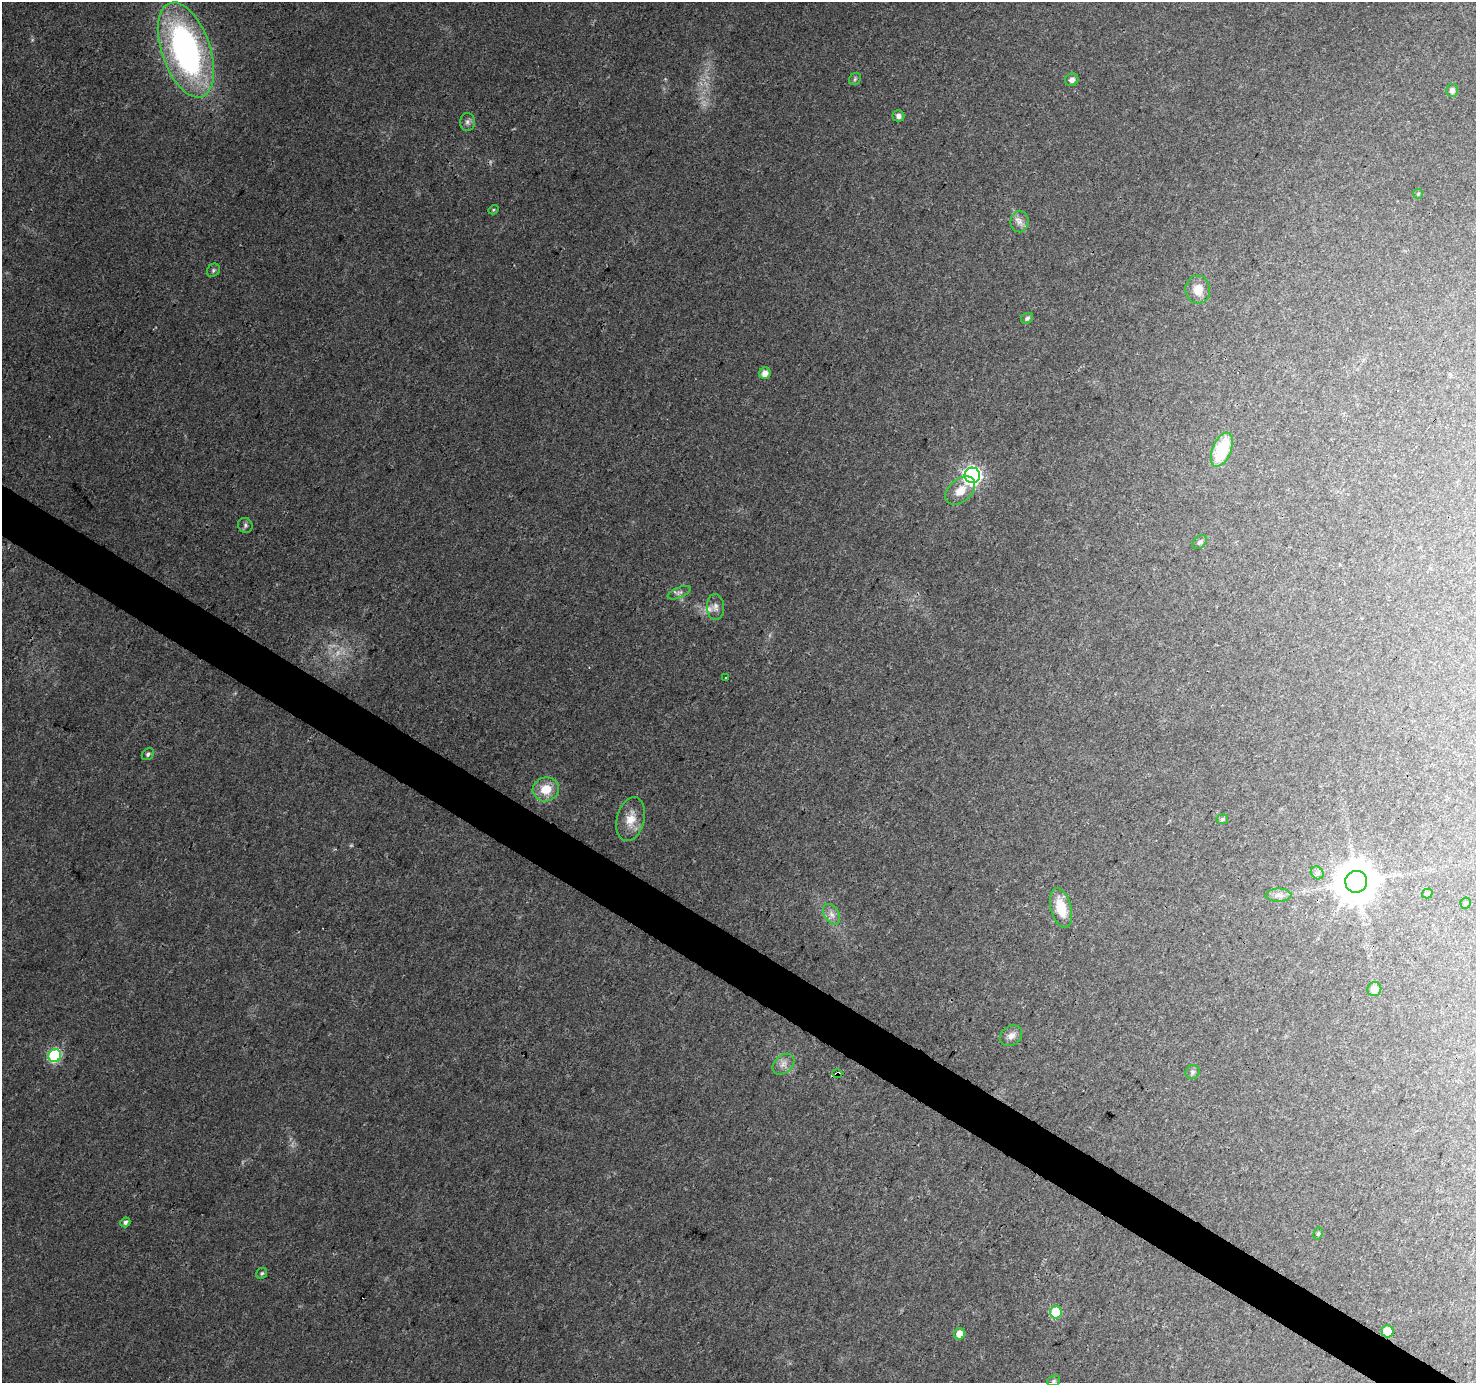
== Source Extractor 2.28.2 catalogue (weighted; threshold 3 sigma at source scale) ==
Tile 6 of 4 x 4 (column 2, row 2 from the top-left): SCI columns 1484-2957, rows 3019-4399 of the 5906 x 5969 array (HDU 1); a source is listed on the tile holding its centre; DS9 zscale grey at full resolution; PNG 1478 x 1385 px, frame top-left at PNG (2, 2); each listed source drawn as its Kron ellipse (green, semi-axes under 4 px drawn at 4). Shown black and unused: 3% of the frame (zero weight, under 3 of 4 exposures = <1% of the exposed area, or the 3 px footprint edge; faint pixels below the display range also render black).
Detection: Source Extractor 2.28.2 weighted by HDU 2 'WHT'; one run over the whole footprint, this tile lists its part. Background 0.0264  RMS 0.0033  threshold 0.0148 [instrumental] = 3 sigma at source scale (4.5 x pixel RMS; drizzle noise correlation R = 1.50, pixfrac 1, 0.0396/0.0396 arcsec/px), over >= 5 px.
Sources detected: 50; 4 too faint to see at this stretch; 1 cosmic-ray / hot-pixel residue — neither listed nor drawn; the other 45 listed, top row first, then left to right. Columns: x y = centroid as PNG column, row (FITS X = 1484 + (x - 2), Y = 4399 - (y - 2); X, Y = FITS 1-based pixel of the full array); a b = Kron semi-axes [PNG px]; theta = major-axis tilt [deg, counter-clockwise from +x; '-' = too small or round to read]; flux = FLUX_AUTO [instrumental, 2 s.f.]
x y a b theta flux
186 50 49 24 -71 100
855 79 7 5 48 0.64
1072 80 7 6 - 1.5
1452 90 6 6 - 1.4
898 116 6 5 - 1.3
467 122 9 7 89 1.2
1418 194 5 4 - 0.41
493 210 5 3 - 0.38
1020 222 11 9 -88 2
213 270 7 6 - 0.71
1198 290 14 12 -85 4.1
1027 318 6 5 - 0.81
765 373 6 5 - 2.6
1222 450 18 9 68 17
972 475 8 7 - 130
960 491 17 11 42 4.4
245 525 8 7 - 0.86
1200 542 8 5 45 0.77
679 593 12 5 23 1
715 607 13 8 -87 1.7
726 678 3 2 - 0.43
148 754 6 5 - 0.81
546 789 13 12 - 6.4
631 819 22 13 76 5.4
1222 819 5 5 - 0.78
1317 873 7 5 -45 0.89
1356 882 11 11 - 1100
1427 893 5 4 - 0.79
1279 895 13 6 1 1.6
1466 903 5 5 - 0.41
1061 908 20 10 -75 8.8
832 914 11 7 -59 1.9
1374 989 7 7 - 2.9
1011 1036 12 9 36 2.2
55 1056 6 6 - 40
784 1064 12 8 41 2.1
1192 1072 7 6 - 0.82
837 1073 5 3 - 3.5
125 1222 5 4 - 1.1
1318 1234 6 4 62 0.49
262 1273 6 5 - 0.58
1056 1312 6 6 - 19
1388 1331 6 6 - 8
960 1334 6 5 - 3.7
1054 1381 7 5 19 0.54
Overlapping masked pixels (flux is a lower limit): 2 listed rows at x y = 837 1073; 1388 1331